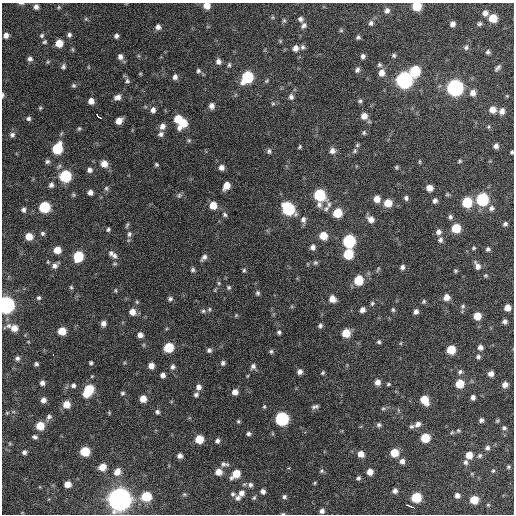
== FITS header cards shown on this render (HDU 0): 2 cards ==
NAXIS1  =                  512 / Axis length
NAXIS2  =                  512 / Axis length

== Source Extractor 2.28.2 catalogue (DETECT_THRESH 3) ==
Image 512 x 512 px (HDU 0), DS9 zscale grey, 1 PNG px = 1 image px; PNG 516 x 516 px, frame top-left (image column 1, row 512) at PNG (2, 3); no overlay
Background 1180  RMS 35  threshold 106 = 3 sigma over >= 5 px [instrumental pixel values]
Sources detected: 277; all 277 listed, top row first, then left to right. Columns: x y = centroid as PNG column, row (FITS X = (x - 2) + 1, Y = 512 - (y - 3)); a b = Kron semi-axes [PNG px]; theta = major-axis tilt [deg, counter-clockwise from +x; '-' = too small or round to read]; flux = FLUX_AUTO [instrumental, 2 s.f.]
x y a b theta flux
21 3 7 3 -4 3.4e+03
207 5 6 6 - 2.3e+04
417 6 6 6 - 7.3e+04
36 7 5 4 - 8.5e+03
59 7 5 4 - 3.0e+03
387 10 7 6 - 9.2e+03
485 13 7 6 - 1.2e+04
273 17 6 3 71 2.7e+03
493 18 6 6 - 4.5e+04
86 19 5 4 - 3.0e+03
300 19 6 6 - 7.1e+03
284 20 5 4 - 3.4e+03
371 23 7 6 - 6.8e+03
452 24 5 5 - 9.6e+03
479 24 6 5 - 4.8e+03
304 25 8 6 49 7.8e+03
158 27 6 6 - 1.0e+04
341 30 5 5 - 3.3e+03
6 35 5 5 - 1.0e+04
42 35 6 5 - 4.3e+03
69 35 5 5 - 5.9e+03
116 36 5 4 - 6.5e+03
358 37 6 5 - 4.6e+03
45 42 5 4 - 3.7e+03
59 43 6 6 - 3.0e+04
303 47 7 6 - 6.0e+03
466 47 7 6 - 5.8e+03
295 48 6 6 - 1.3e+04
72 49 6 4 -71 2.9e+03
488 52 6 5 - 5.1e+03
394 55 6 6 - 4.4e+03
363 56 6 5 - 6.8e+03
120 57 7 6 - 9.9e+03
30 59 5 5 - 6.8e+03
218 61 7 6 - 9.5e+03
229 65 6 4 77 4.1e+03
379 65 6 6 - 4.7e+03
63 66 6 5 - 5.2e+03
497 68 8 4 48 6.2e+03
357 70 7 6 - 6.8e+03
198 71 6 6 - 5.1e+03
415 71 8 7 - 1.2e+05
381 73 8 7 - 1.7e+04
140 74 5 3 - 2.2e+03
175 77 7 6 - 8.9e+03
247 77 8 7 - 1.8e+05
404 80 8 8 - 8.0e+05
127 81 7 6 - 5.8e+03
73 85 5 5 - 4.1e+03
455 88 8 7 - 7.6e+05
473 93 8 7 - 1.5e+04
3 95 5 3 - 3.8e+03
507 96 5 3 - 2.0e+03
117 97 9 6 15 1.1e+04
291 97 7 6 - 7.4e+03
91 101 6 5 - 1.5e+04
360 101 6 6 - 4.7e+03
273 103 5 5 - 3.3e+03
212 106 7 6 - 1.1e+04
40 108 4 4 - 2.7e+03
493 109 7 7 - 2.1e+04
153 110 7 6 - 9.9e+03
502 111 7 6 - 1.3e+04
364 116 8 8 - 1.8e+04
99 117 7 3 -40 1.9e+04
29 119 5 5 - 5.0e+03
178 119 8 6 88 5.1e+04
119 121 6 5 - 2.0e+04
183 123 9 6 57 3.9e+04
162 126 8 7 - 1.2e+04
79 128 6 4 62 3.5e+03
364 133 6 5 - 4.0e+03
161 134 8 6 24 7.5e+03
12 135 7 6 - 6.3e+03
189 140 5 5 - 3.5e+03
357 145 6 5 - 3.4e+03
496 146 5 5 - 8.9e+03
300 147 4 3 - 3.0e+03
57 149 8 6 66 1.0e+05
269 151 7 5 75 4.8e+03
332 151 7 7 - 1.2e+04
355 151 7 5 56 4.4e+03
512 152 4 3 - 3.4e+03
47 161 6 6 - 5.6e+03
419 161 6 3 -72 2.2e+03
460 161 5 4 - 3.1e+03
104 164 8 7 - 1.9e+04
156 165 5 4 - 3.5e+03
396 167 5 5 - 3.5e+03
221 168 6 6 - 1.1e+04
90 170 6 6 - 7.5e+03
65 176 7 7 - 1.6e+05
51 185 6 5 - 7.5e+03
226 186 7 5 57 2.7e+04
106 188 7 5 -78 5.0e+03
429 188 6 5 - 1.8e+04
90 192 5 5 - 9.7e+03
447 194 7 5 -17 3.1e+03
179 195 7 5 46 4.8e+03
319 195 9 7 -83 1.6e+05
406 198 5 5 - 5.9e+03
377 199 7 6 - 2.0e+04
482 199 7 7 - 2.3e+05
435 200 6 5 - 6.9e+03
467 202 7 6 - 9.4e+04
388 203 7 7 - 3.7e+04
329 204 8 6 89 7.1e+03
213 205 7 6 - 3.1e+04
44 207 7 7 - 1.3e+05
491 208 7 7 - 7.9e+03
288 209 8 7 - 2.2e+05
326 209 9 6 42 7.6e+03
23 210 6 5 - 6.1e+03
337 213 7 6 - 6.2e+04
225 215 6 5 - 4.8e+03
450 217 6 6 - 5.6e+03
371 219 8 7 - 1.5e+04
303 220 9 7 -84 9.6e+03
505 224 5 5 - 5.3e+03
127 225 8 3 64 3.5e+03
456 228 6 6 - 6.5e+04
108 229 5 4 - 3.8e+03
438 232 7 6 - 9.1e+03
42 233 6 6 - 4.6e+03
129 234 8 6 72 7.1e+03
29 236 6 6 - 2.9e+04
323 236 7 6 - 4.0e+04
440 240 7 6 - 6.9e+03
349 241 7 7 - 2.4e+05
313 247 7 6 - 8.7e+03
474 248 5 4 - 2.9e+03
488 249 5 5 - 5.0e+03
57 250 6 6 - 2.8e+04
111 253 8 7 - 7.1e+03
348 254 7 6 - 9.6e+04
78 256 7 6 - 9.8e+04
114 256 8 7 - 7.9e+03
204 257 8 5 49 8.1e+03
315 263 7 6 - 4.8e+03
55 265 9 6 35 1.0e+04
477 266 10 6 -61 1.1e+04
402 267 6 6 - 6.6e+03
193 270 5 5 - 4.7e+03
244 270 6 5 - 3.9e+03
455 271 5 4 - 3.1e+03
485 275 6 4 1 3.0e+03
358 280 7 6 - 7.0e+04
219 283 5 4 - 2.9e+03
71 287 5 4 - 3.2e+03
228 287 6 6 - 4.4e+03
115 290 5 3 - 2.6e+03
258 293 6 5 - 4.6e+03
446 297 6 6 - 1.7e+04
39 298 5 5 - 4.2e+03
170 299 6 5 - 5.1e+03
332 299 7 6 - 1.8e+04
424 301 5 5 - 4.1e+03
137 302 5 5 - 3.3e+03
372 303 6 5 - 4.3e+03
6 305 7 7 - 8.5e+05
463 306 6 6 - 4.7e+03
507 308 5 5 - 1.8e+04
209 309 6 4 71 3.3e+03
362 310 5 5 - 1.0e+04
393 310 6 5 - 3.8e+03
203 311 5 5 - 4.3e+03
132 312 7 7 - 1.8e+04
416 312 6 5 - 8.3e+03
236 315 5 4 - 2.6e+03
477 316 6 6 - 3.4e+04
505 321 4 4 - 6.5e+03
103 323 5 5 - 1.0e+04
320 326 5 5 - 5.3e+03
4 328 3 2 - 1.2e+04
13 328 13 7 -22 2.7e+04
62 331 6 6 - 4.0e+04
279 332 4 4 - 4.8e+03
346 333 6 6 - 4.6e+04
140 335 5 5 - 1.2e+04
379 342 5 5 - 4.2e+03
144 345 6 4 -72 2.7e+03
169 347 7 6 - 7.8e+04
480 347 6 5 - 9.0e+03
209 350 6 5 - 5.9e+03
451 350 6 6 - 5.7e+04
271 351 6 4 -76 4.0e+03
478 357 5 5 - 5.2e+03
17 358 6 6 - 6.7e+03
91 363 4 4 - 3.7e+03
223 363 6 5 - 5.8e+03
36 364 4 4 - 4.7e+03
151 366 5 5 - 1.5e+04
253 366 7 6 - 7.7e+03
173 367 7 6 - 7.1e+03
300 372 5 5 - 1.0e+04
460 372 7 5 35 5.4e+03
323 373 5 3 - 3.2e+03
491 374 5 5 - 1.2e+04
163 375 5 5 - 9.1e+03
377 382 6 6 - 1.3e+04
42 383 6 5 - 9.1e+03
388 384 5 4 - 3.0e+03
460 384 6 6 - 4.9e+04
73 385 6 6 - 6.7e+03
505 385 6 5 - 1.3e+04
199 387 6 6 - 1.1e+04
88 390 11 7 59 1.0e+05
235 392 6 5 - 1.5e+04
122 393 5 5 - 4.2e+03
196 395 6 5 - 6.0e+03
473 397 5 4 - 7.8e+03
143 399 6 6 - 2.3e+04
43 400 6 5 - 1.1e+04
424 400 8 6 -62 4.5e+04
66 404 6 6 - 2.7e+04
264 407 5 4 - 2.9e+03
315 407 9 4 11 5.8e+03
383 408 5 5 - 3.4e+03
157 412 6 5 - 5.4e+03
7 413 5 4 - 2.6e+03
109 413 6 4 -58 2.4e+03
49 417 8 7 - 7.5e+03
282 419 7 7 - 3.3e+05
481 420 4 4 - 6.2e+03
238 421 5 4 - 3.4e+03
497 421 5 5 - 3.0e+03
418 424 8 6 30 1.1e+04
379 425 6 5 - 5.1e+03
40 426 7 7 - 4.4e+04
411 426 6 6 - 4.9e+03
504 428 6 5 - 4.9e+03
458 431 6 5 - 3.5e+03
452 432 5 5 - 3.5e+03
248 434 5 4 - 5.4e+03
34 437 6 4 -22 5.6e+03
425 438 6 6 - 6.7e+04
199 439 6 6 - 4.8e+04
217 441 6 5 - 7.0e+03
487 448 6 6 - 6.8e+03
85 451 6 6 - 7.8e+04
24 452 6 5 - 6.5e+03
394 453 7 6 - 4.4e+04
361 454 6 6 - 1.8e+04
469 455 6 6 - 2.6e+04
180 456 5 5 - 1.0e+04
480 456 7 6 - 4.9e+03
402 461 7 6 - 1.0e+04
465 462 7 6 - 6.7e+03
224 464 11 6 0 8.0e+03
102 467 7 6 - 2.7e+04
508 467 5 4 - 3.3e+03
321 471 5 5 - 3.9e+03
493 471 5 4 - 3.1e+03
117 472 9 7 54 2.0e+04
218 472 7 7 - 2.2e+04
370 472 6 5 - 1.9e+04
236 474 9 6 43 4.2e+04
358 478 6 5 - 4.9e+03
315 483 5 3 - 2.4e+03
67 484 6 5 - 2.0e+04
250 485 7 6 - 7.0e+03
263 491 5 5 - 8.6e+03
395 491 6 5 - 8.4e+03
241 493 8 8 - 1.4e+04
184 494 5 5 - 3.4e+03
233 494 6 6 - 5.2e+03
457 495 6 6 - 9.6e+03
146 496 7 6 - 8.4e+04
284 497 6 5 - 5.4e+03
416 497 6 6 - 9.0e+04
238 498 7 7 - 7.6e+03
254 498 6 4 49 3.7e+03
119 499 9 9 - 2.4e+06
474 500 6 6 - 4.6e+04
411 506 9 2 -25 1.4e+04
322 511 5 5 - 7.5e+03
283 514 5 3 - 2.1e+03
At the frame edge (FLAGS 8, measured only in part): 7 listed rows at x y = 21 3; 207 5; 417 6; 3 95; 512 152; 6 305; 283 514